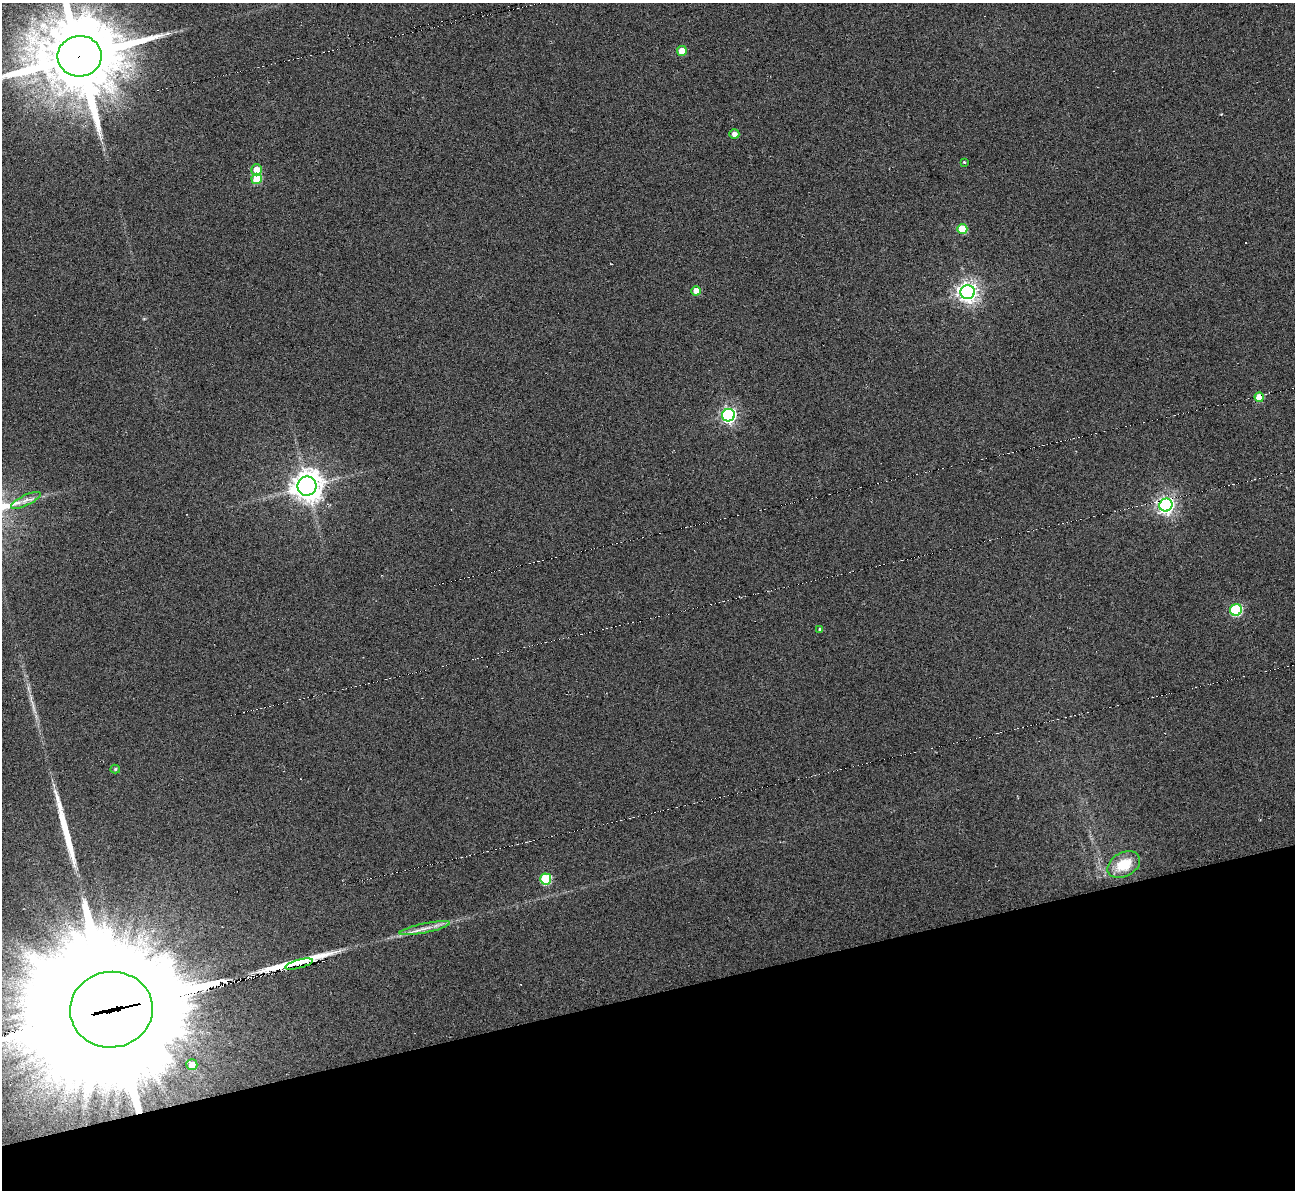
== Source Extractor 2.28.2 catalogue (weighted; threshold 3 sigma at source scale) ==
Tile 14 of 4 x 4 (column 2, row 4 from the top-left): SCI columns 1294-2586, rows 142-1329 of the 5171 x 5153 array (HDU 1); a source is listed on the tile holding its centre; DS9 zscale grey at full resolution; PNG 1297 x 1192 px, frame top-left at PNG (2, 3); each listed source drawn as its Kron ellipse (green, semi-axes under 4 px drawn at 4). Shown black and unused: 16% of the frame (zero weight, under 3 of 6 exposures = <1% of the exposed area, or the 3 px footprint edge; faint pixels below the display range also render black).
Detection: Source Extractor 2.28.2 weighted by HDU 2 'WHT'; one run over the whole footprint, this tile lists its part. Background -0.823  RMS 0.096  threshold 0.392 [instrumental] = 3 sigma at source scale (4.09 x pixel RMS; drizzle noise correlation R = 1.36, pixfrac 0.8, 0.05/0.05 arcsec/px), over >= 5 px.
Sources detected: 31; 5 cosmic-ray / hot-pixel residue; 3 long thin detections or spike segments (spike, bleed or trail) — neither listed nor drawn; the other 23 listed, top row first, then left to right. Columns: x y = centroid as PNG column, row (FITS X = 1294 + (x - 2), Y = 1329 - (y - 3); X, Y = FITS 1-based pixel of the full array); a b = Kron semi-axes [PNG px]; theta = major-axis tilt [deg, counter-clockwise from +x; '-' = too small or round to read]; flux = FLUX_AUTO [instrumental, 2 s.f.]
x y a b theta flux
682 51 5 4 - 140
80 56 22 20 5 140000
734 134 5 4 - 44
964 162 3 3 - 8.2
257 170 5 5 - 120
257 179 5 5 - 340
962 229 5 5 - 270
696 291 4 4 - 96
968 292 7 7 - 5300
1259 397 4 4 - 170
728 415 6 6 - 2300
307 486 9 9 - 13000
26 500 16 5 26 55
1166 505 6 6 - 3400
1236 610 6 5 - 860
820 629 4 3 - 19
115 769 5 4 - 14
1124 865 17 12 28 240
546 879 5 5 - 600
425 928 26 4 12 83
299 964 14 4 15 40
111 1010 41 38 6 790000
192 1065 5 5 - 83
Overlapping masked pixels (flux is a lower limit): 2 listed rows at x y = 80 56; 111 1010
Isophote crosses this tile's border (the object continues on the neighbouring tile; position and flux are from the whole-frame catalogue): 2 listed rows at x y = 80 56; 111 1010